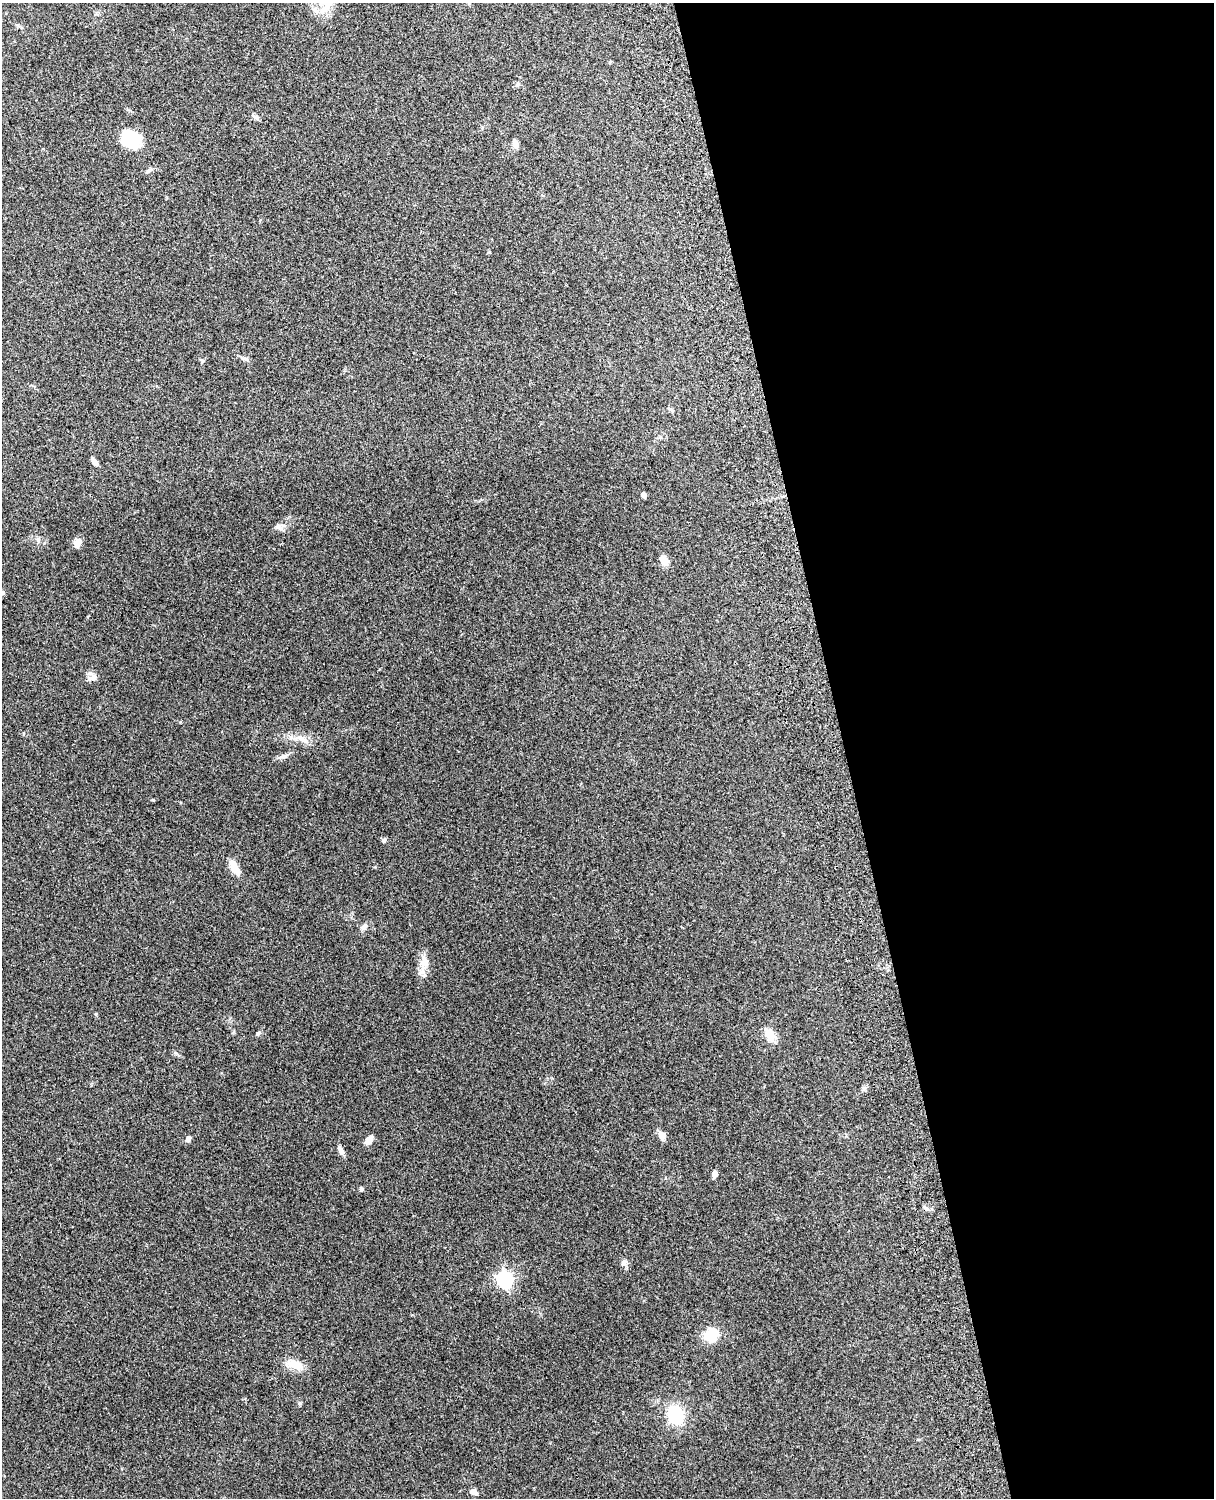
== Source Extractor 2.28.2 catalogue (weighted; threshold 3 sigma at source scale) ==
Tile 8 of 4 x 3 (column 4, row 2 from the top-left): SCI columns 3757-4968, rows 1660-3155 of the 5089 x 4928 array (HDU 1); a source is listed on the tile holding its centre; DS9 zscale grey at full resolution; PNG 1216 x 1500 px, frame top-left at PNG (2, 3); no overlay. Shown black and unused: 31% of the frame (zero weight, under 3 of 4 exposures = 6% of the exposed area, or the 3 px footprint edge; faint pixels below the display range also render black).
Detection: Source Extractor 2.28.2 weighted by HDU 2 'WHT'; one run over the whole footprint, this tile lists its part. Background 0.258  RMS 0.0089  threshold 0.0398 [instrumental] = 3 sigma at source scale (4.5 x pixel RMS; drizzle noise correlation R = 1.50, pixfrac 1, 0.05/0.05 arcsec/px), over >= 5 px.
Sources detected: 34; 1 cosmic-ray / hot-pixel residue — not listed; the other 33 listed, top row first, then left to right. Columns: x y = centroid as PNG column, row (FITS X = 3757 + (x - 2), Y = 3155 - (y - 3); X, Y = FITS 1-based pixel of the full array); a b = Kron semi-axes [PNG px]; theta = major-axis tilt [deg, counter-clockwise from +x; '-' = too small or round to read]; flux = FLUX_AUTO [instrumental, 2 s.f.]
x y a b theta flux
315 10 11 7 -35 4.6
255 117 9 5 0 2.3
130 138 20 17 -41 35
515 144 11 6 -75 4
245 359 12 5 -15 2.5
670 409 9 4 -26 1.7
94 462 8 5 -54 4.9
644 495 5 4 - 4.6
279 527 11 7 -29 3.4
77 543 11 9 60 5.2
664 561 10 7 -70 8.5
3 593 5 4 - 1.5
92 678 13 7 19 4.3
284 756 12 6 16 3.3
384 840 6 5 - 1.8
234 867 18 8 -59 11
364 927 10 6 45 2.9
424 962 20 12 84 10
258 1033 7 4 28 1.5
770 1035 17 13 -71 9.5
662 1135 9 7 -71 5.7
188 1139 7 6 - 2.8
369 1140 11 7 59 5.7
341 1150 13 6 -63 3.7
714 1173 7 5 -88 3.7
361 1189 5 4 - 2
624 1262 9 7 45 3
505 1279 7 6 - 220
711 1335 12 11 - 23
295 1364 21 10 -20 12
300 1403 6 5 - 1.2
675 1415 15 11 -74 44
473 1492 9 6 -24 4.2
Isophote crosses this tile's border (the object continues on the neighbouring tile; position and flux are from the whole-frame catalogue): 1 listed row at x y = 3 593
Unlisted compact peaks at least as high as the median listed source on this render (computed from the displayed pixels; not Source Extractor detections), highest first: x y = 38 540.